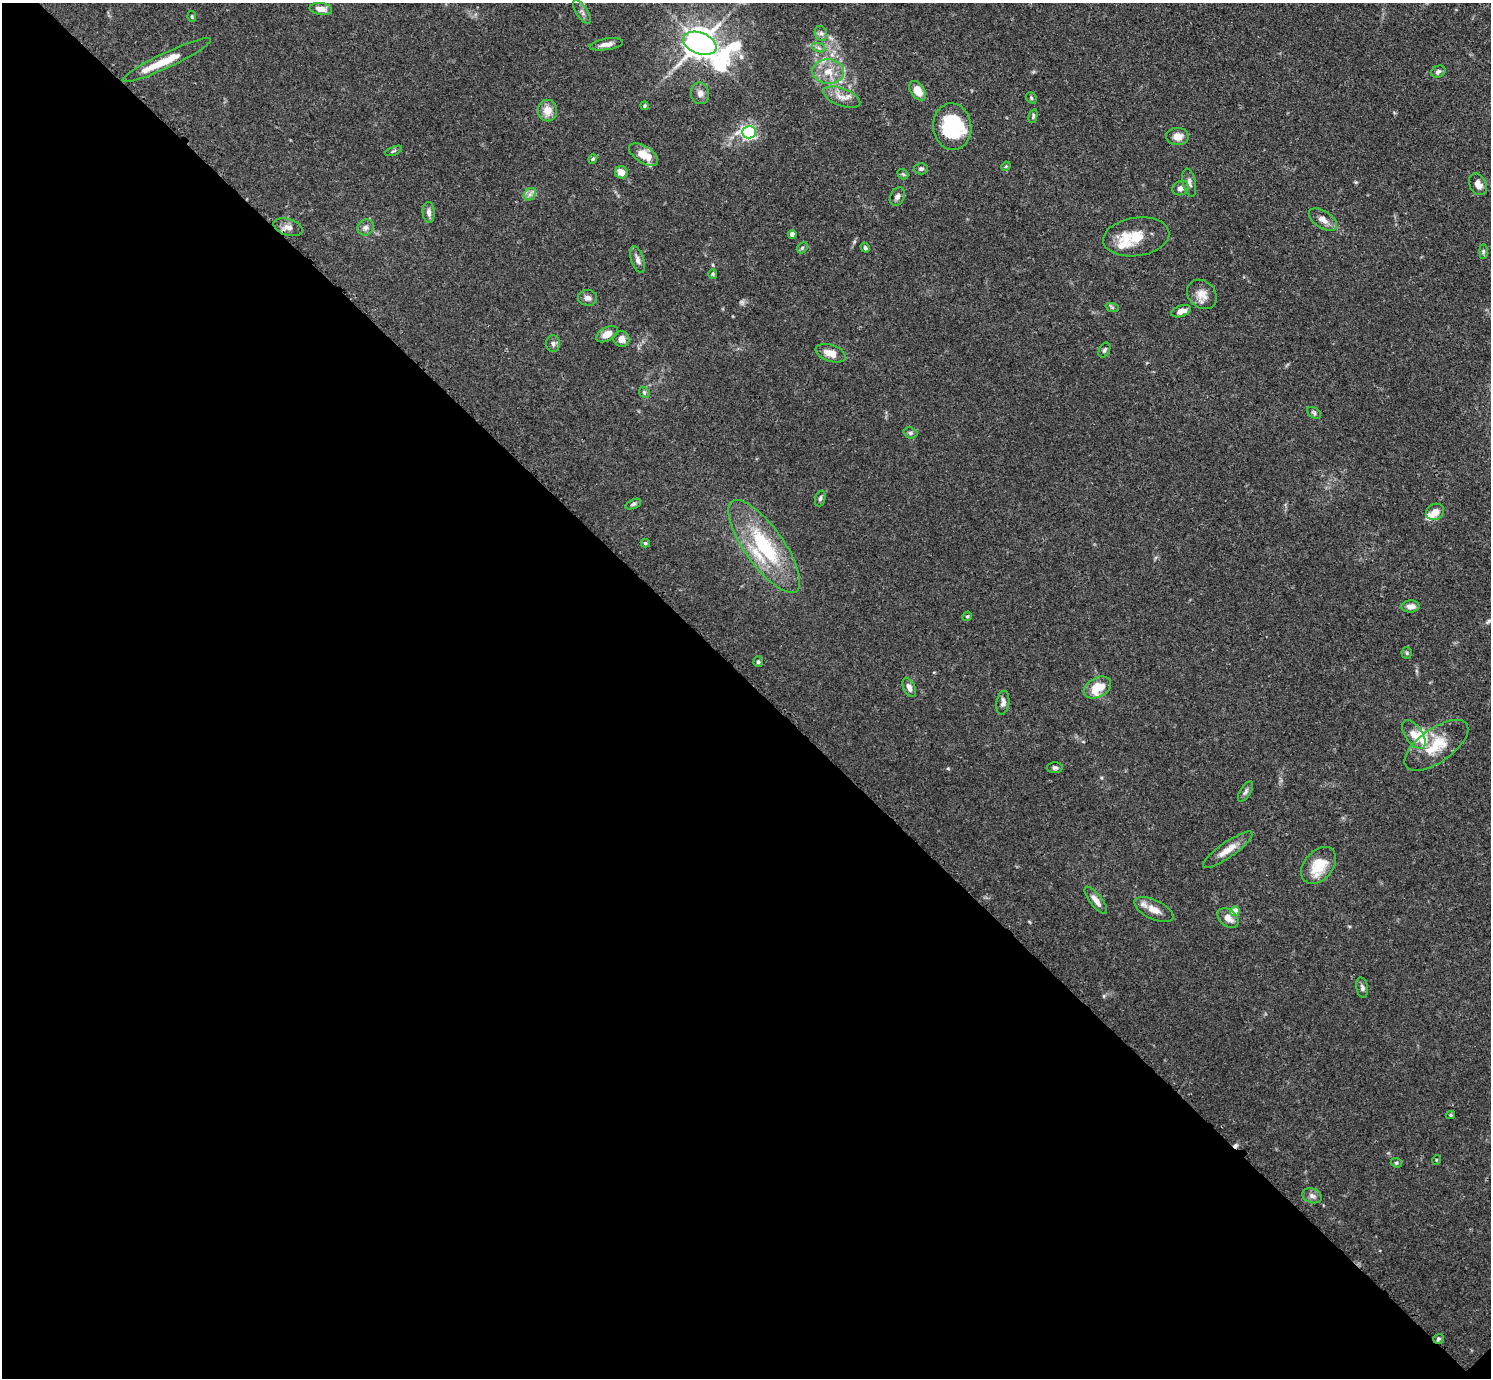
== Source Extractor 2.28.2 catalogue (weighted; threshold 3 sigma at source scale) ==
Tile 14 of 4 x 4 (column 2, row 4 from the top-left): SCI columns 1520-3008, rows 184-1559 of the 6017 x 6017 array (HDU 1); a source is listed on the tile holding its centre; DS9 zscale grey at full resolution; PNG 1493 x 1380 px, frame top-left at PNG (2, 3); each listed source drawn as its Kron ellipse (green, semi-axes under 4 px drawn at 4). Shown black and unused: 51% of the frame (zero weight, under 3 of 4 exposures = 4% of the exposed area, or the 3 px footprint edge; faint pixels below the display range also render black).
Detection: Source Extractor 2.28.2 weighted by HDU 2 'WHT'; one run over the whole footprint, this tile lists its part. Background 0.0772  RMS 0.0036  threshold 0.0162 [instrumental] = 3 sigma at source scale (4.5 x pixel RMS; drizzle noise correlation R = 1.50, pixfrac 1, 0.05/0.05 arcsec/px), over >= 5 px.
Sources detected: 94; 1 cosmic-ray / hot-pixel residue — neither listed nor drawn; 10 inside a brighter listed object's ellipse — not listed separately; the other 83 listed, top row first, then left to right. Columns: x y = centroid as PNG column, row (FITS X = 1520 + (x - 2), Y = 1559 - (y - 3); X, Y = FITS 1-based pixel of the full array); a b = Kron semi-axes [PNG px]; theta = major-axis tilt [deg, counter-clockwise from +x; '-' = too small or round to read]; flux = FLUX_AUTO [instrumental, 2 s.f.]
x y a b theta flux
321 9 11 6 -7 2.7
582 12 14 6 -57 1.5
192 17 6 4 -79 0.45
821 33 7 6 - 1.1
700 43 17 10 -21 680
606 44 17 5 9 2.2
819 48 7 4 -18 0.81
167 60 48 7 25 8.9
828 72 16 12 -4 5.7
1438 72 7 5 24 0.99
918 91 11 7 -56 5.2
700 93 11 9 -76 1.9
842 97 19 8 -21 3.5
1031 98 6 5 - 0.53
644 106 4 4 - 0.49
547 110 11 9 -86 4.1
1033 116 7 4 76 0.6
952 127 23 19 -84 27
749 132 7 6 - 77
1177 136 11 8 -2 3.5
394 151 9 3 23 0.57
644 155 16 8 -33 6.2
593 159 5 4 - 0.5
1006 166 5 4 - 0.37
921 169 7 6 - 0.85
621 172 6 6 - 2.8
903 174 6 4 -42 0.51
1189 183 14 6 -78 1.6
1478 184 11 8 -61 3
1180 188 8 7 - 1.7
530 194 7 5 46 1.2
897 197 10 7 64 1.3
429 212 10 6 -85 1.8
1323 219 16 8 -33 2.6
288 227 15 8 -17 2.2
365 227 8 7 - 1.4
792 234 4 4 - 1.8
1136 237 33 19 8 9.2
802 248 6 4 46 0.56
865 248 5 4 - 0.7
1483 251 7 4 -90 0.61
638 260 14 6 -73 1.7
713 274 5 4 - 0.47
1202 294 16 13 -45 3.9
588 298 9 8 - 1.6
1112 307 7 4 -19 0.55
1181 311 10 5 19 2.7
607 334 12 6 29 3.1
621 339 8 7 - 2.8
553 344 8 7 - 1.2
1104 350 8 5 63 0.83
830 353 15 8 -19 4.5
644 392 6 4 -47 0.55
1314 413 7 5 -32 0.73
910 433 7 5 -20 0.76
820 498 8 5 72 0.79
633 504 8 4 25 0.76
1435 512 9 8 - 3.1
645 543 4 4 - 0.49
764 546 55 19 -54 31
1410 606 9 6 2 2.3
967 616 5 4 - 0.49
1407 653 5 5 - 0.54
758 662 5 4 - 0.65
909 687 10 6 -66 1.8
1097 687 14 9 28 9.1
1003 703 12 6 81 1.7
1414 734 16 8 -54 3.2
1436 745 37 17 35 11
1055 768 8 5 2 0.84
1245 792 11 5 57 1
1228 850 29 7 35 4.8
1319 865 21 14 49 9.5
1096 900 16 6 -52 2.7
1154 910 21 9 -25 4
1235 911 5 4 - 6.9
1228 918 12 8 -38 2.8
1362 988 10 6 -79 1.1
1450 1115 4 4 - 0.45
1436 1160 5 3 - 0.31
1396 1163 6 4 -21 0.55
1312 1196 10 7 -19 1.5
1438 1339 5 4 - 0.61
Overlapping masked pixels (flux is a lower limit): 2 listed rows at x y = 700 43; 1438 1339